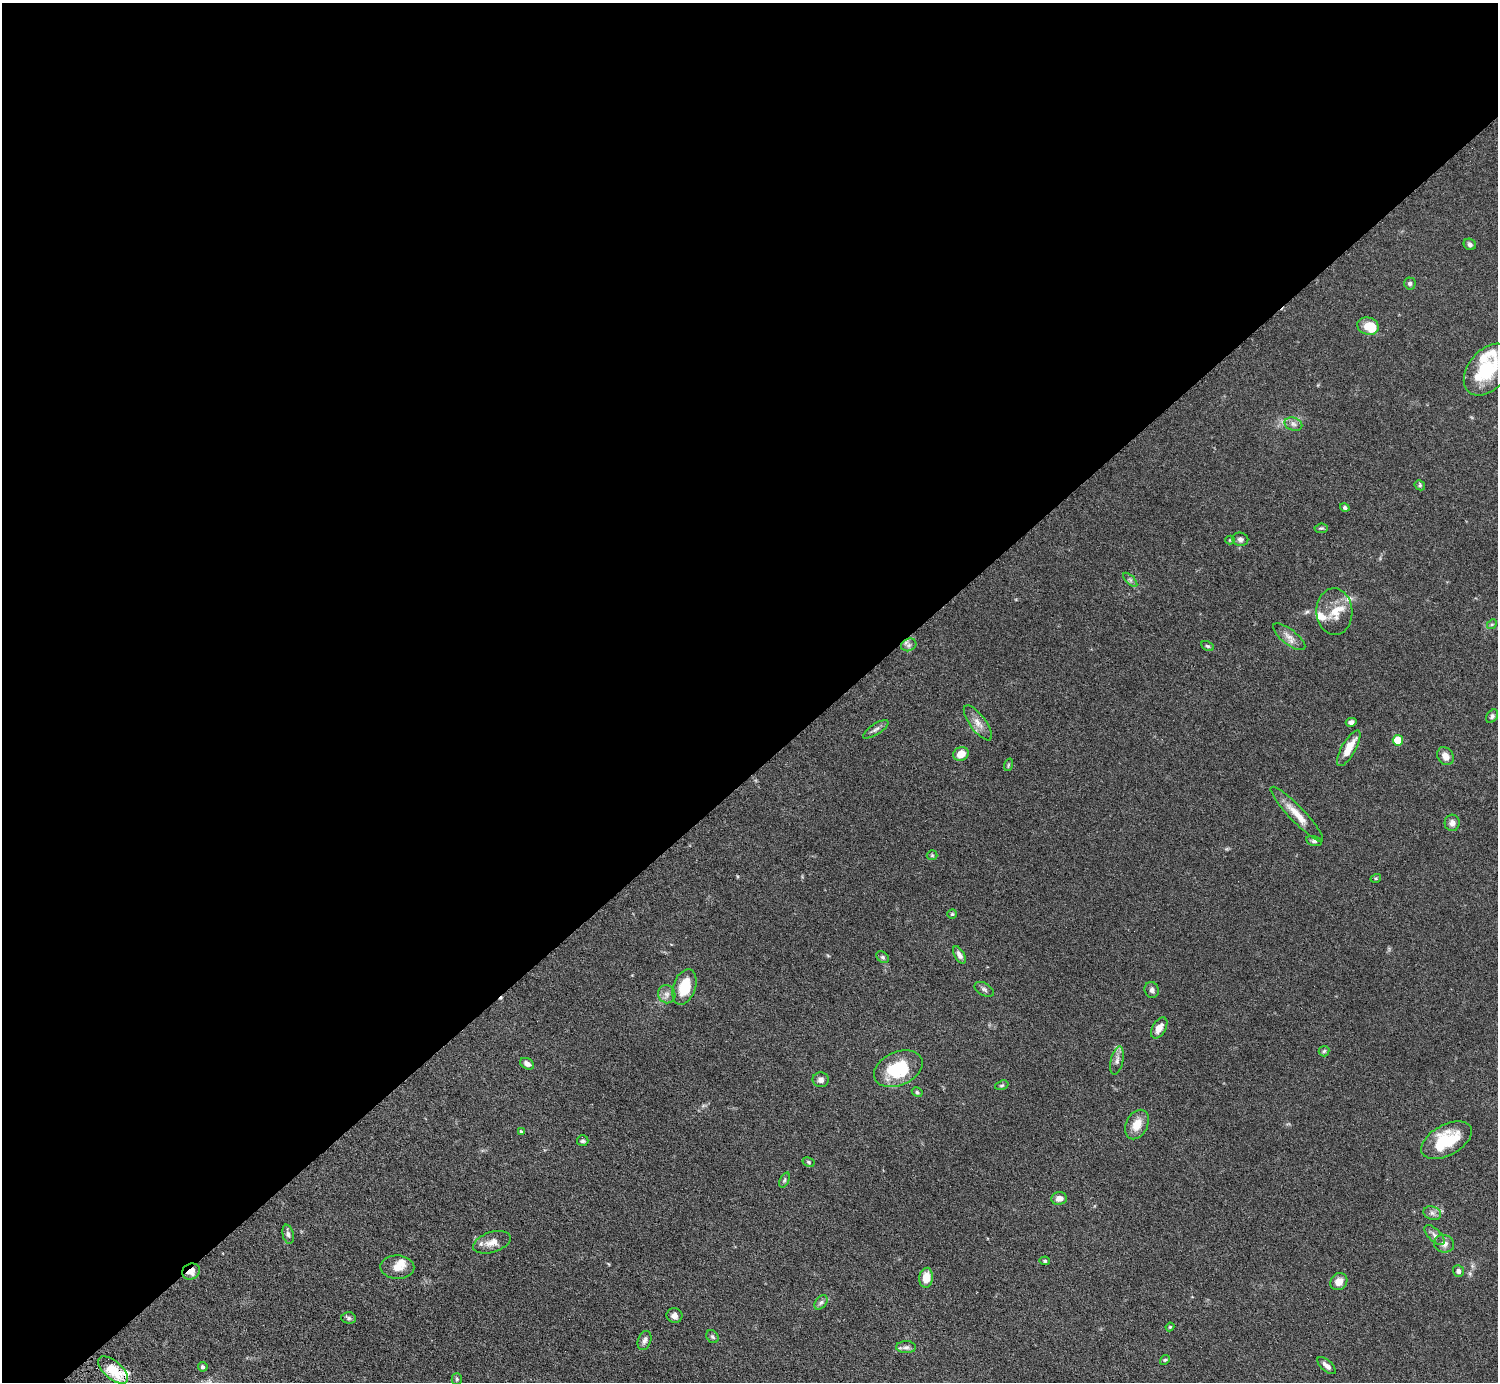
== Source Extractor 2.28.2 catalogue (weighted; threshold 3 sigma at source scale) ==
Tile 2 of 4 x 4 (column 2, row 1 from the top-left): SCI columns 1502-2997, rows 4449-5828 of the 6034 x 6030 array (HDU 1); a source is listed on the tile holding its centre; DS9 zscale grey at full resolution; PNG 1500 x 1384 px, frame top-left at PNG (2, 3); each listed source drawn as its Kron ellipse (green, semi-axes under 4 px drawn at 4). Shown black and unused: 56% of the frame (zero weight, under 4 of 7 exposures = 3% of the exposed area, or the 3 px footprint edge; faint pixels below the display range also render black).
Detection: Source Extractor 2.28.2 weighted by HDU 2 'WHT'; one run over the whole footprint, this tile lists its part. Background 0.073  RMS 0.0036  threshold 0.0146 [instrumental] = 3 sigma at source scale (4.09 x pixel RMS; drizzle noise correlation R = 1.36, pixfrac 0.8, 0.05/0.05 arcsec/px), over >= 5 px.
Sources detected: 84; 9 inside a brighter listed object's ellipse — not listed separately; the other 75 listed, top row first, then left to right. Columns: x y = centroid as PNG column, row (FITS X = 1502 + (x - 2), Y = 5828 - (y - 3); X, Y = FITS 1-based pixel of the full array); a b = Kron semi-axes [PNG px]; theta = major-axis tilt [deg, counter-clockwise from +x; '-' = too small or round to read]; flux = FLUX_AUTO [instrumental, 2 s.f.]
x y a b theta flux
1470 244 6 5 - 0.85
1410 283 6 6 - 0.67
1368 326 11 8 -19 6.7
1488 370 29 19 50 16
1293 424 9 6 -17 1.3
1420 485 5 5 - 0.48
1345 507 5 4 - 0.83
1321 528 7 4 6 0.5
1240 539 8 6 -10 1.1
1230 540 4 4 - 0.31
1130 580 9 3 -45 0.65
1334 612 23 18 -88 6.5
1492 624 5 4 - 0.42
1289 637 19 7 -38 2.6
909 645 8 6 21 1.2
1208 646 7 4 -26 0.55
1492 716 7 5 55 0.83
1351 722 5 4 - 1
978 723 21 8 -53 2.9
876 729 15 5 32 1.2
1398 740 5 5 - 9.4
1349 748 20 7 61 5.5
961 754 8 7 - 4.1
1445 756 9 7 -55 2.8
1008 765 6 4 72 0.38
1297 814 37 7 -46 5.3
1452 823 8 7 - 1.6
1314 841 8 5 -14 0.7
932 855 5 5 - 0.42
1376 878 5 3 - 0.38
952 914 5 5 - 0.42
959 955 9 5 -61 1.5
883 957 7 5 -40 0.69
684 987 18 11 72 8.9
984 989 10 6 -30 0.92
1152 990 8 7 - 1.1
667 994 9 8 - 1.6
1159 1028 11 6 58 2.9
1324 1051 5 5 - 0.53
1117 1060 14 6 77 1.7
527 1064 7 5 -29 1.7
898 1069 25 16 23 18
821 1080 8 7 - 1.4
1002 1085 7 4 17 0.58
917 1092 5 4 - 0.52
1137 1124 15 10 63 4.8
521 1132 4 3 - 0.59
1446 1140 27 15 29 15
583 1141 5 5 - 0.66
809 1162 6 4 -29 0.48
784 1180 8 4 67 0.56
1059 1198 8 6 4 2.3
1432 1213 9 6 -17 1.2
288 1234 10 5 -77 1
1434 1235 13 6 -45 1.4
492 1242 19 10 18 3.5
1444 1244 10 8 -17 1.9
1045 1261 5 4 - 0.48
397 1267 17 11 -1 3.4
191 1271 9 7 22 3.3
1458 1271 6 5 - 1
926 1278 10 6 84 4.8
1339 1282 9 8 - 2.6
821 1302 8 5 53 0.91
674 1315 8 7 - 1.5
349 1318 7 5 -3 0.81
1170 1327 4 4 - 0.32
712 1337 7 5 -51 0.68
644 1340 10 6 70 1.1
906 1347 10 6 1 1.2
1165 1360 5 4 - 0.44
1327 1366 11 5 -42 1.7
203 1367 5 4 - 0.68
113 1370 18 9 -40 9.3
457 1379 5 5 - 0.53
Overlapping masked pixels (flux is a lower limit): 2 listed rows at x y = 191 1271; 113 1370